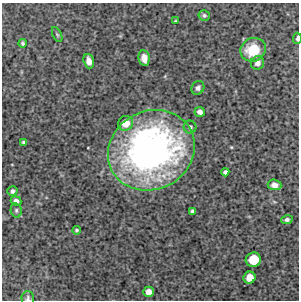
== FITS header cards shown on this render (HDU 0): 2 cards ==
NAXIS1  =                  297 /FITS: X Dimension
NAXIS2  =                  298 /FITS: Y Dimension

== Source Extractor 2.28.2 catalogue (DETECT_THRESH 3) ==
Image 297 x 298 px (HDU 0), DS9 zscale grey, 1 PNG px = 1 image px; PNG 301 x 302 px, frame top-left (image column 1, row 298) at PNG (2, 3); each listed source drawn as its Kron ellipse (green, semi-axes under 4 px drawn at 4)
Background 4440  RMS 300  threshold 893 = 3 sigma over >= 5 px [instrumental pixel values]
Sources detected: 27; all 27 listed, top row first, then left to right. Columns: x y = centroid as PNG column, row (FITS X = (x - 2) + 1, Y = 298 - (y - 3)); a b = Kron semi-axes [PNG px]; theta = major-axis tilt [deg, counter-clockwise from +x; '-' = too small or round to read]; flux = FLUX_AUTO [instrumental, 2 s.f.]
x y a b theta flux
204 15 5 5 - 4.2e+04
175 21 3 2 - 1.9e+04
57 34 8 4 -63 3.0e+04
297 38 6 3 86 5.9e+04
23 43 4 3 - 3.5e+04
253 50 13 11 28 6.2e+05
144 58 8 5 -80 1.4e+05
89 61 7 5 -71 1.4e+05
257 63 7 6 - 9.2e+04
198 88 7 6 - 6.5e+04
200 112 5 5 - 8.8e+04
125 123 7 7 - 2.7e+05
190 127 6 6 - 5.1e+04
24 142 4 3 - 4.6e+04
151 150 44 39 27 7.5e+06
225 172 4 4 - 5.4e+04
274 185 7 5 -6 9.5e+04
12 191 5 5 - 5.3e+04
16 201 5 4 - 8.3e+04
16 210 7 5 -78 4.4e+04
192 211 4 4 - 4.0e+04
287 220 6 4 15 5.6e+04
77 230 4 4 - 3.2e+04
253 260 7 7 - 5.3e+05
249 278 6 6 - 2.3e+05
148 292 5 5 - 1.4e+05
28 298 7 6 - 5.1e+04
At the frame edge (FLAGS 8, measured only in part): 2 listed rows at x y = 297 38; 28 298